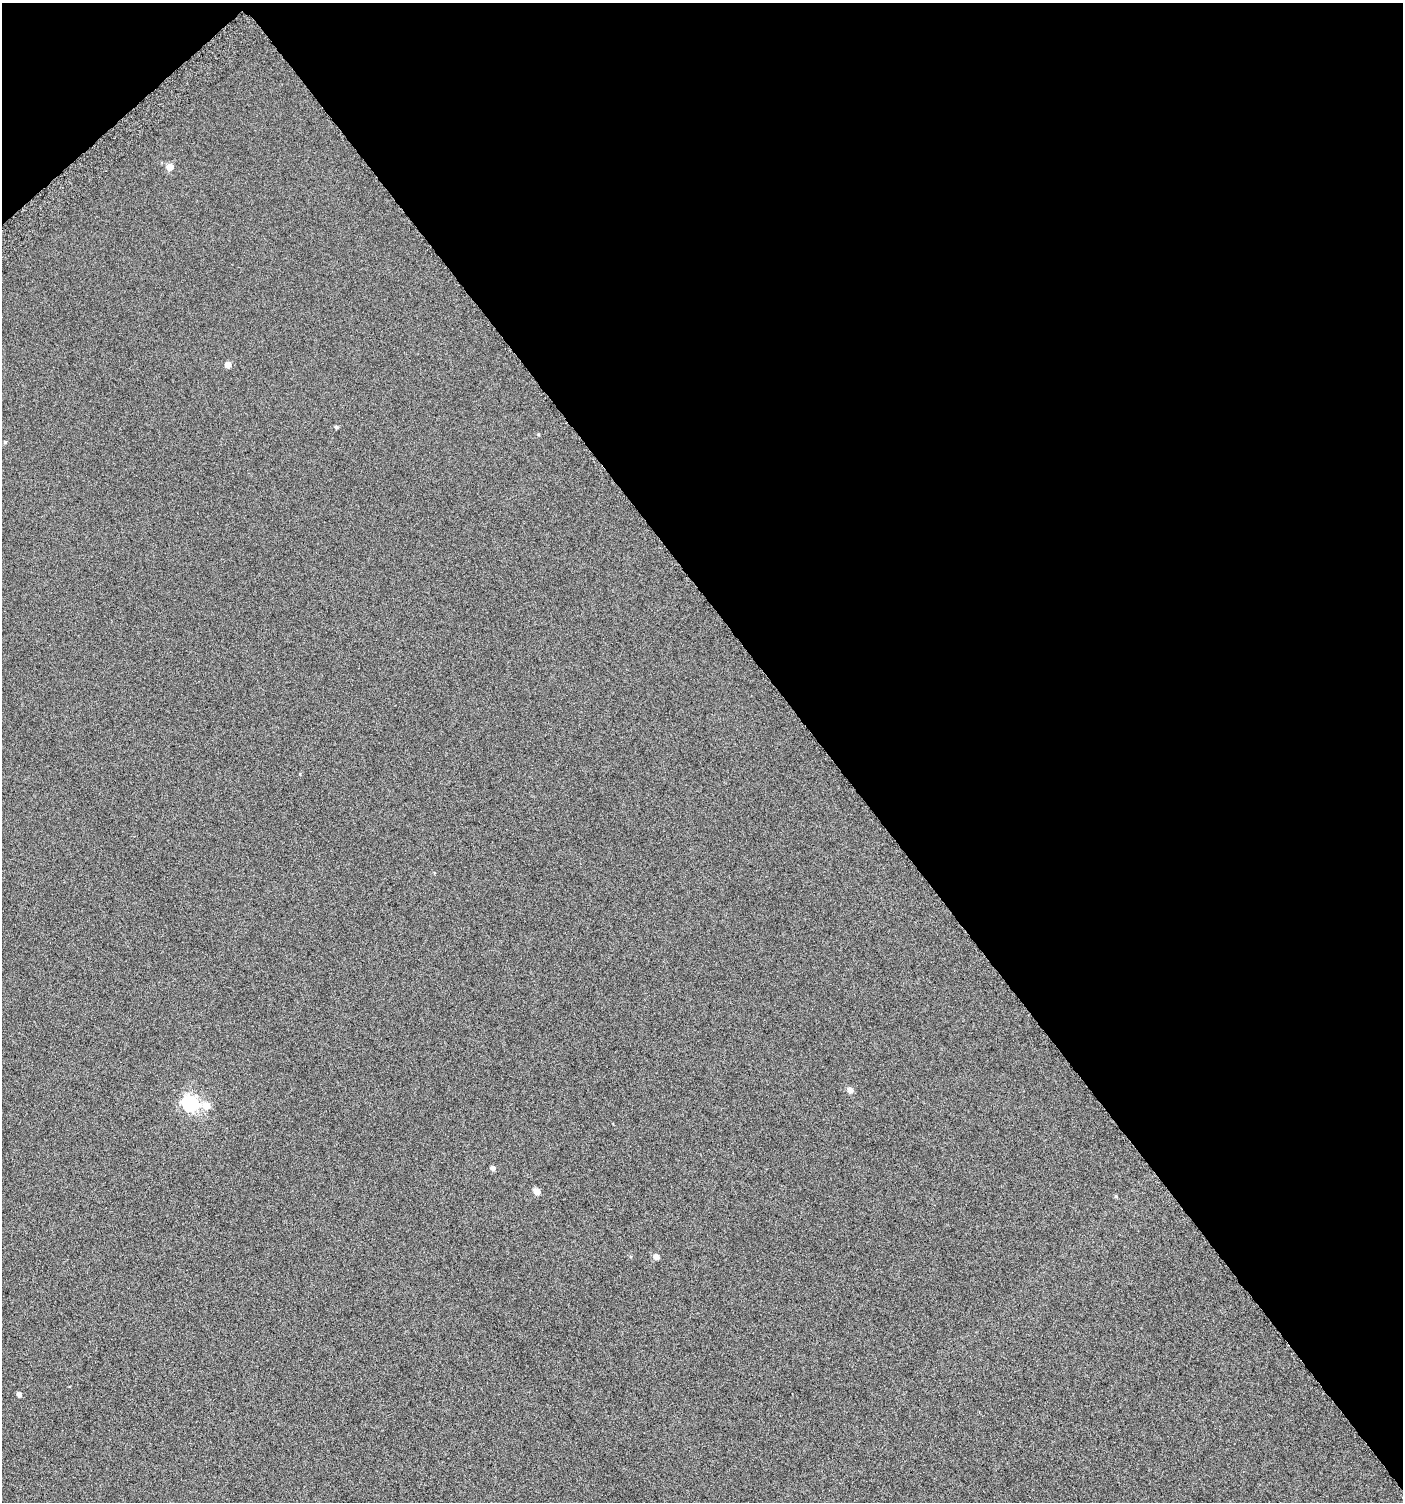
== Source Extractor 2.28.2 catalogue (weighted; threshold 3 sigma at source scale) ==
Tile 3 of 4 x 4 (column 3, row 1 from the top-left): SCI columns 3039-4439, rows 4529-6028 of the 6008 x 6064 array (HDU 1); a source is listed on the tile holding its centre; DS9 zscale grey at full resolution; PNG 1405 x 1504 px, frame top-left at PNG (2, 3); no overlay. Shown black and unused: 42% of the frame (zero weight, under 4 of 8 exposures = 2% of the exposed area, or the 3 px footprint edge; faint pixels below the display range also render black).
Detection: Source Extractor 2.28.2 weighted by HDU 2 'WHT'; one run over the whole footprint, this tile lists its part. Background -0.0786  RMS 0.26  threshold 1.07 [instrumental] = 3 sigma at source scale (4.09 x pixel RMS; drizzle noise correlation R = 1.36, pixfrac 0.8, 0.0396/0.0396 arcsec/px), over >= 5 px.
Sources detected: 13; all 13 listed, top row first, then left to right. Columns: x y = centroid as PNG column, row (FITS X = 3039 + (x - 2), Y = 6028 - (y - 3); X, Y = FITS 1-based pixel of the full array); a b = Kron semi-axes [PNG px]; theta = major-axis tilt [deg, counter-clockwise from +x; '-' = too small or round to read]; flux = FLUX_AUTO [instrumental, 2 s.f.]
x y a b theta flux
170 167 5 5 - 340
228 365 5 5 - 240
336 427 4 4 - 44
538 434 5 3 - 20
5 442 4 4 - 24
850 1090 6 5 - 150
190 1103 6 6 - 6000
206 1106 7 5 -13 450
493 1168 5 5 - 84
536 1191 5 4 - 270
1116 1196 5 4 - 23
656 1257 5 5 - 150
19 1394 5 4 - 88